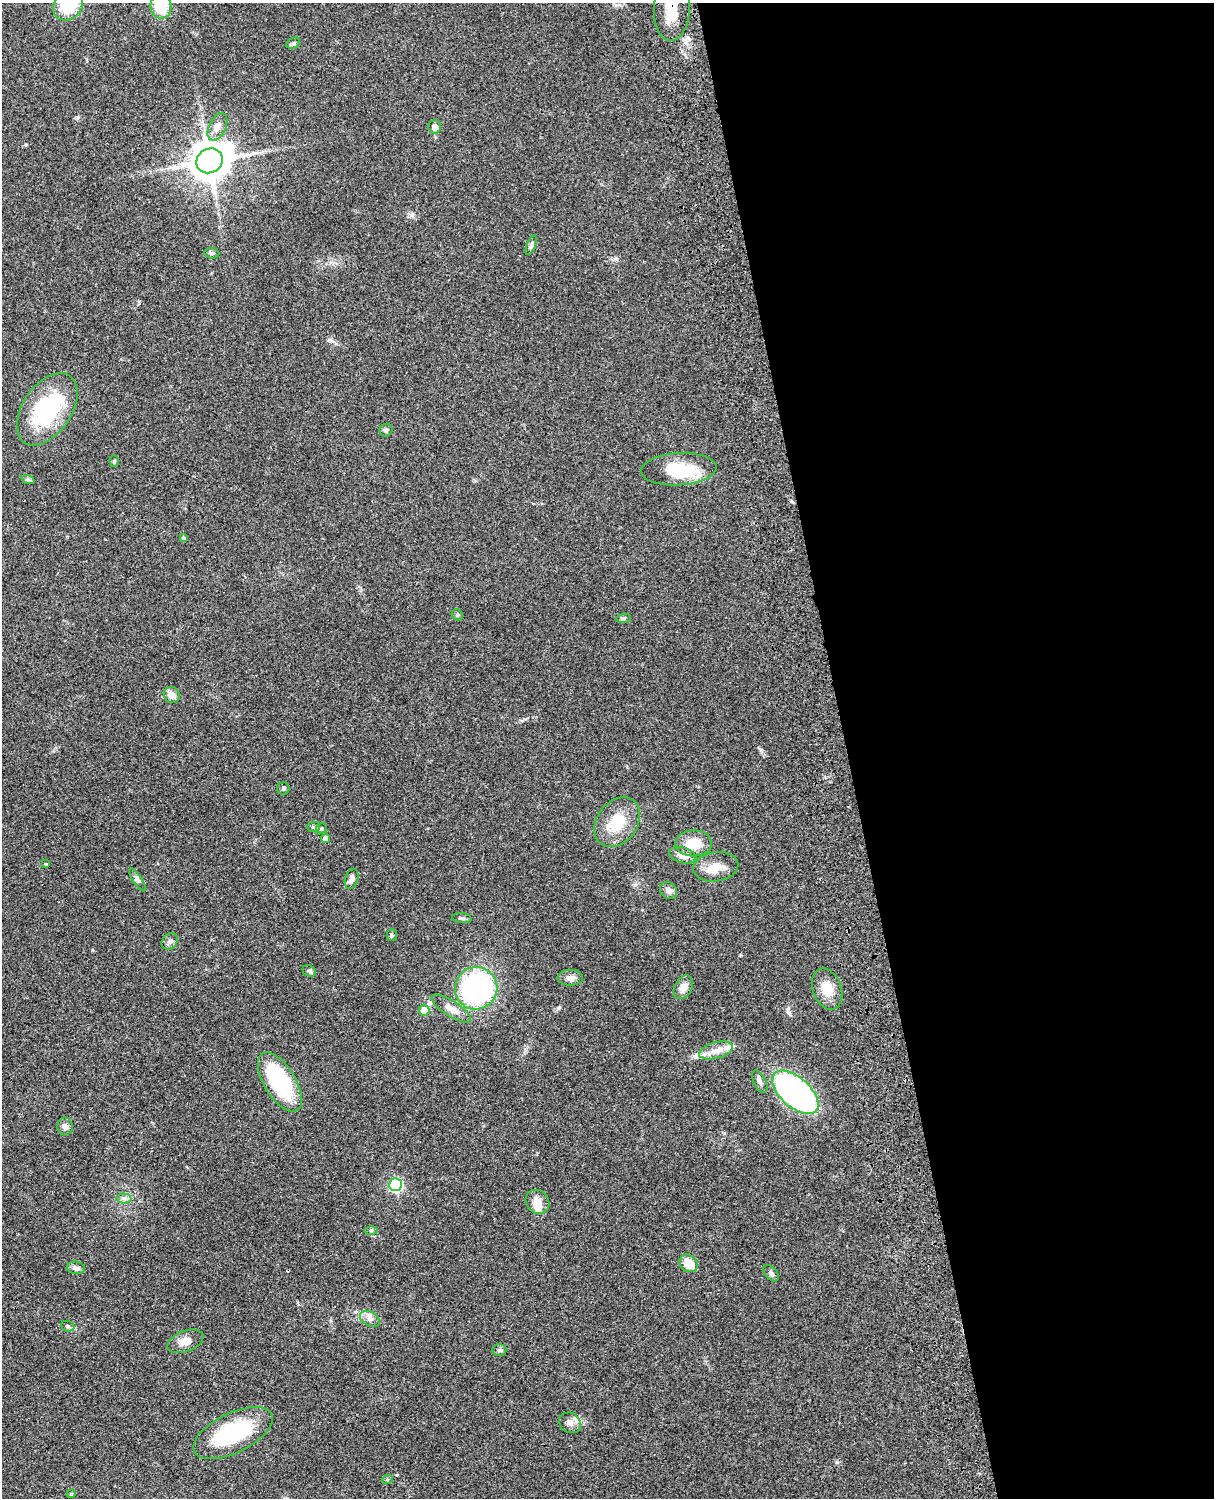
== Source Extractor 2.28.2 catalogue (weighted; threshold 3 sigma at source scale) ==
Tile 8 of 4 x 3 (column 4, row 2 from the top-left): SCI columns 3758-4969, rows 1773-3268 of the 5088 x 4927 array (HDU 1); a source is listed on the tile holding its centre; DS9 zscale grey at full resolution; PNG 1216 x 1500 px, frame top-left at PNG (2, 3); each listed source drawn as its Kron ellipse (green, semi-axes under 4 px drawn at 4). Shown black and unused: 30% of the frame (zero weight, under 3 of 4 exposures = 6% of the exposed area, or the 3 px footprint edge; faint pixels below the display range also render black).
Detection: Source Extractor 2.28.2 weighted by HDU 2 'WHT'; one run over the whole footprint, this tile lists its part. Background 0.0799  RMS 0.0058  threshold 0.0261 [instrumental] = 3 sigma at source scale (4.5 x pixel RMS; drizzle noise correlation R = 1.50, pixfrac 1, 0.05/0.05 arcsec/px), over >= 5 px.
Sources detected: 63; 2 inside a brighter object's white glare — neither listed nor drawn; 1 inside a brighter listed object's ellipse — not listed separately; the other 60 listed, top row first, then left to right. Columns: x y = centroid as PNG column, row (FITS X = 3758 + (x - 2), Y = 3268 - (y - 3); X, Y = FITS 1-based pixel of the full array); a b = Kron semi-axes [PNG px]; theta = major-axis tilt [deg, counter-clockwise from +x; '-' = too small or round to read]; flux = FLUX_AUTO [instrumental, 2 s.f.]
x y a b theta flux
68 6 16 13 43 20
161 6 12 10 -83 16
672 9 32 18 86 16
293 43 7 5 31 1.1
217 127 15 8 64 4.4
435 127 7 6 - 3.5
210 161 13 12 - 1300
531 245 10 4 69 1.3
212 253 7 5 -6 1.1
47 409 40 24 56 55
386 430 7 6 - 1.3
114 461 5 4 - 0.79
679 469 38 16 3 24
28 480 7 4 -18 0.98
183 538 4 3 - 0.94
457 615 6 5 - 0.89
624 618 7 4 5 1
172 695 8 7 - 4.3
284 789 6 6 - 1
617 822 27 20 53 18
313 827 6 5 - 1
321 829 6 5 - 1
326 838 5 4 - 3.5
693 843 18 13 0 13
682 855 14 7 -15 4
46 864 4 4 - 0.47
716 867 23 14 8 9.3
352 879 10 6 74 2.6
137 880 13 4 -56 1.5
669 891 9 7 -46 2.8
462 918 10 5 -6 1.3
392 935 5 5 - 0.83
170 941 9 7 45 1.9
309 971 7 5 -23 1.1
570 978 13 8 0 2.8
683 987 13 8 60 4.6
476 988 21 21 - 110
827 989 21 14 -70 10
451 1009 23 7 -33 5.6
424 1010 5 5 - 8.4
716 1050 17 8 16 5.7
280 1082 33 15 -58 54
760 1082 12 6 -63 2.2
795 1092 28 15 -42 170
65 1126 9 7 -87 2.4
396 1185 6 6 - 86
124 1198 7 5 -1 1.6
538 1202 13 11 -47 6
371 1230 6 4 0 0.86
689 1263 10 8 -38 9
76 1268 9 6 -5 2.4
771 1273 9 6 -49 1.5
370 1319 11 7 -30 2.8
68 1326 7 5 -21 1.1
185 1341 19 10 20 5.4
499 1350 7 5 2 1.1
570 1423 11 10 - 3.4
233 1433 43 20 26 49
387 1480 5 3 - 0.63
71 1494 4 4 - 0.61
Overlapping masked pixels (flux is a lower limit): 1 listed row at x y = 672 9
Isophote crosses this tile's border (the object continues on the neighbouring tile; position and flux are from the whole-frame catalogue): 3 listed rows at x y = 68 6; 161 6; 672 9
Unlisted compact peaks at least as high as the median listed source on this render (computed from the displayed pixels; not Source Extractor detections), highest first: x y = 761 750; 558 1008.